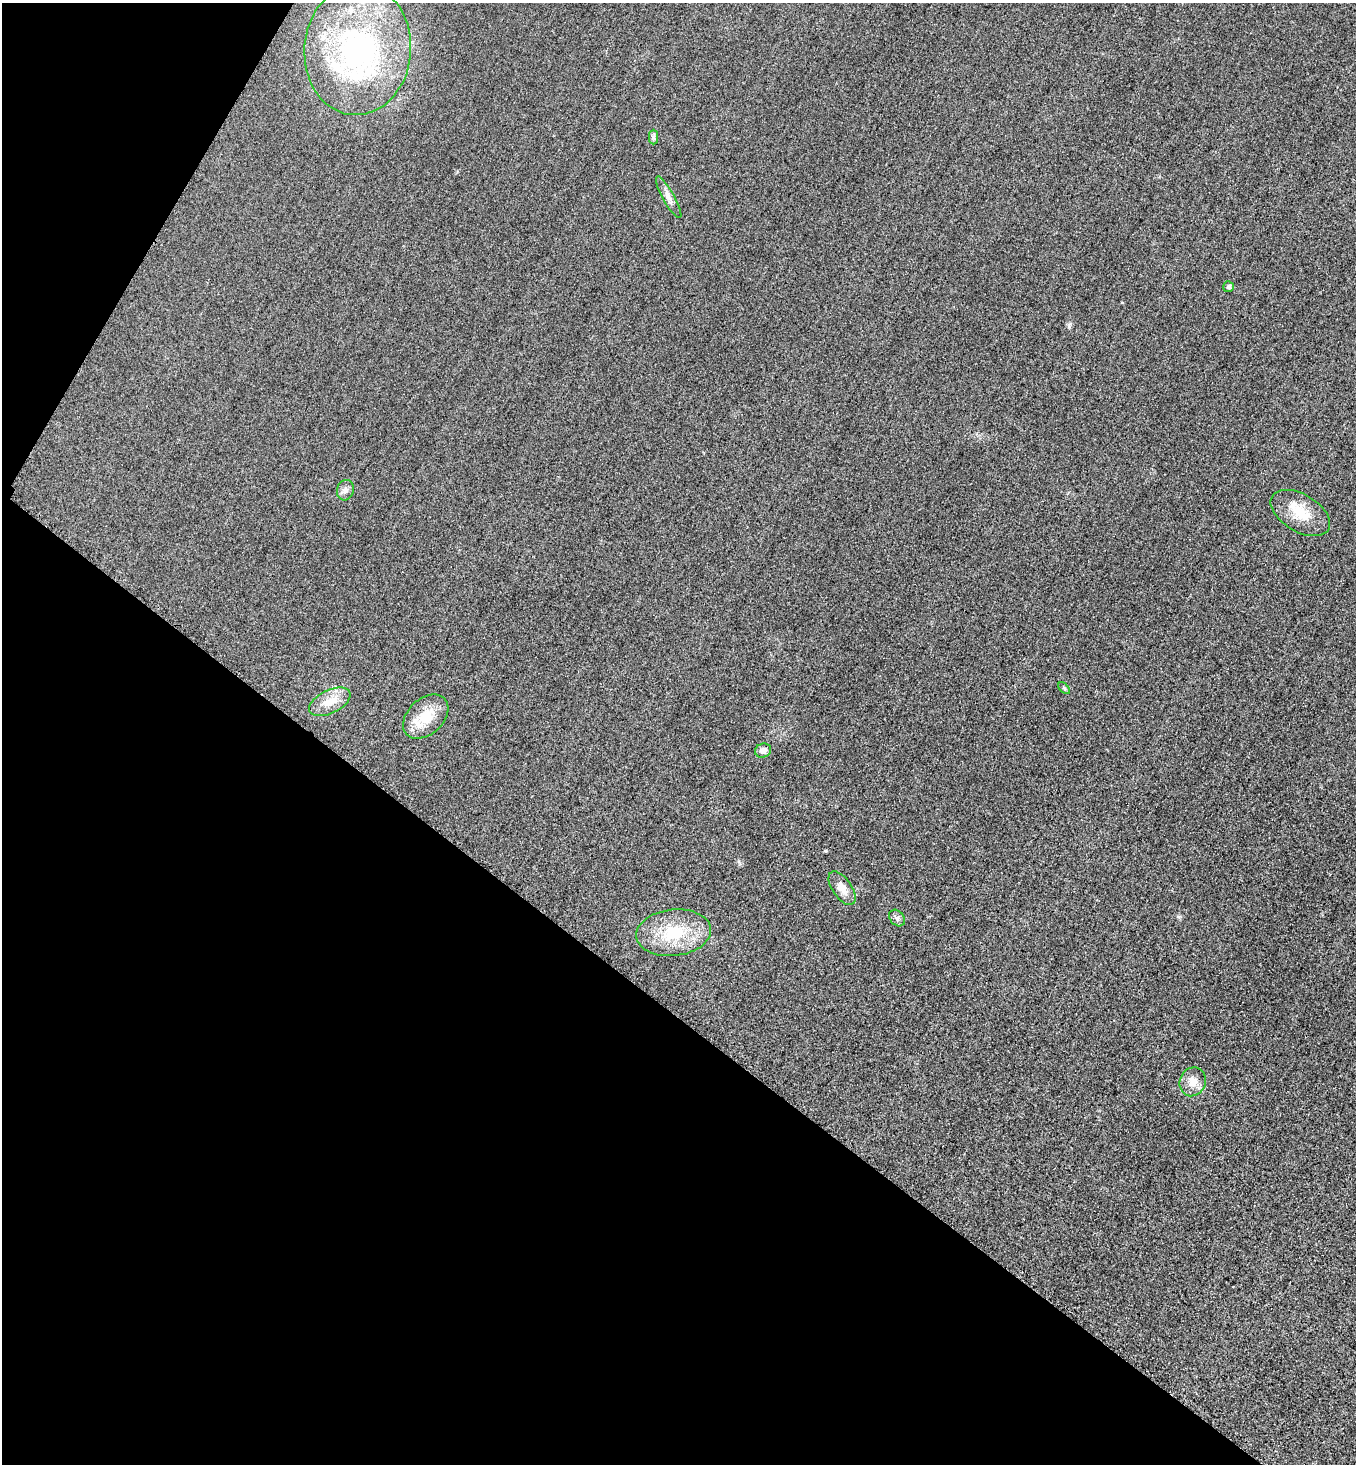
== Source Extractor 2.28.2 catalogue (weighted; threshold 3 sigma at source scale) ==
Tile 9 of 4 x 4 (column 1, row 3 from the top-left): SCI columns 320-1673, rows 1491-2952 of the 5912 x 5905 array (HDU 1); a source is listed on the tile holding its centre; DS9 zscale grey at full resolution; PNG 1358 x 1466 px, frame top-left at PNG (2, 3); each listed source drawn as its Kron ellipse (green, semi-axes under 4 px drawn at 4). Shown black and unused: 34% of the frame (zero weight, under 3 of 4 exposures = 3% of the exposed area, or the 3 px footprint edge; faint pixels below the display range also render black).
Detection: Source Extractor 2.28.2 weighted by HDU 2 'WHT'; one run over the whole footprint, this tile lists its part. Background 0.0785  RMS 0.017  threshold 0.0781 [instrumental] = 3 sigma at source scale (4.5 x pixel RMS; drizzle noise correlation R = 1.50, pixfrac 1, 0.05/0.05 arcsec/px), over >= 5 px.
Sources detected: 16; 2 inside a brighter listed object's ellipse — not listed separately; the other 14 listed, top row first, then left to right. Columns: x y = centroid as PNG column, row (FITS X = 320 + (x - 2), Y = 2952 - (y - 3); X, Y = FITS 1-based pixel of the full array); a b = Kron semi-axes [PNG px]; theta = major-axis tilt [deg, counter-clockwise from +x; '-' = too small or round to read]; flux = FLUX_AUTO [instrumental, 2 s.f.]
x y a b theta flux
358 49 66 53 85 350
653 137 7 4 -90 3.7
669 197 24 5 -61 11
1228 287 5 5 - 4.9
345 490 10 8 74 7.5
1300 513 33 18 -31 47
1064 688 7 4 -46 2.6
330 702 22 11 26 26
426 717 26 17 43 45
763 750 8 7 - 9.1
842 888 19 9 -56 17
897 918 9 7 -50 5.3
674 933 37 23 6 81
1193 1082 15 13 66 18
Unlisted compact peaks at least as high as the median listed source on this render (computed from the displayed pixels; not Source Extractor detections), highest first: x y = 825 851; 1069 327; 1179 917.